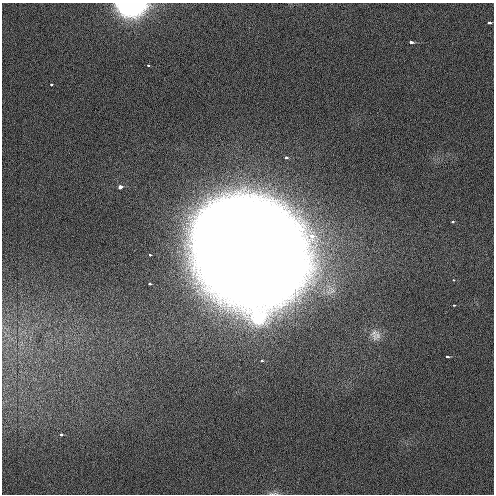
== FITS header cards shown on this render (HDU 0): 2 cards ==
NAXIS1  =                  492 / Axis length
NAXIS2  =                  492 / Axis length

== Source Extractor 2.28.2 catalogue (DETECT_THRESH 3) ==
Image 492 x 492 px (HDU 0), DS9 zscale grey, 1 PNG px = 1 image px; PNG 496 x 496 px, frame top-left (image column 1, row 492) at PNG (2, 3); no overlay
Background 2.3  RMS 3.1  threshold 9.38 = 3 sigma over >= 5 px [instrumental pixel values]
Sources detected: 18; all 18 listed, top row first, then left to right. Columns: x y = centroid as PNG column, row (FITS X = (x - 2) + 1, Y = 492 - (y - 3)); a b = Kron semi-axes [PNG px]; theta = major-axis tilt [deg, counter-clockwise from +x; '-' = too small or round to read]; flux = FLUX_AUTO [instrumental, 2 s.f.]
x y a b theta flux
131 7 20 12 -1 4.1e+04
489 22 3 3 - 7.1e+02
410 42 3 3 - 1.5e+03
148 66 3 2 - 2.8e+02
51 84 3 3 - 5.2e+02
286 158 3 3 - 6.1e+02
120 187 3 3 - 2.7e+03
452 222 3 3 - 3.1e+02
248 249 54 42 -42 1.0e+07
150 255 3 2 - 4.3e+02
453 280 2 2 - 2.1e+02
150 284 3 3 - 5.8e+02
453 305 3 2 - 2.8e+02
376 336 16 13 12 2.0e+03
447 356 3 3 - 8.1e+02
262 361 3 3 - 4.2e+02
61 434 3 3 - 7.7e+02
273 493 16 3 2 5.2e+02
At the frame edge (FLAGS 8, measured only in part): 2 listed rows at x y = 131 7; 273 493